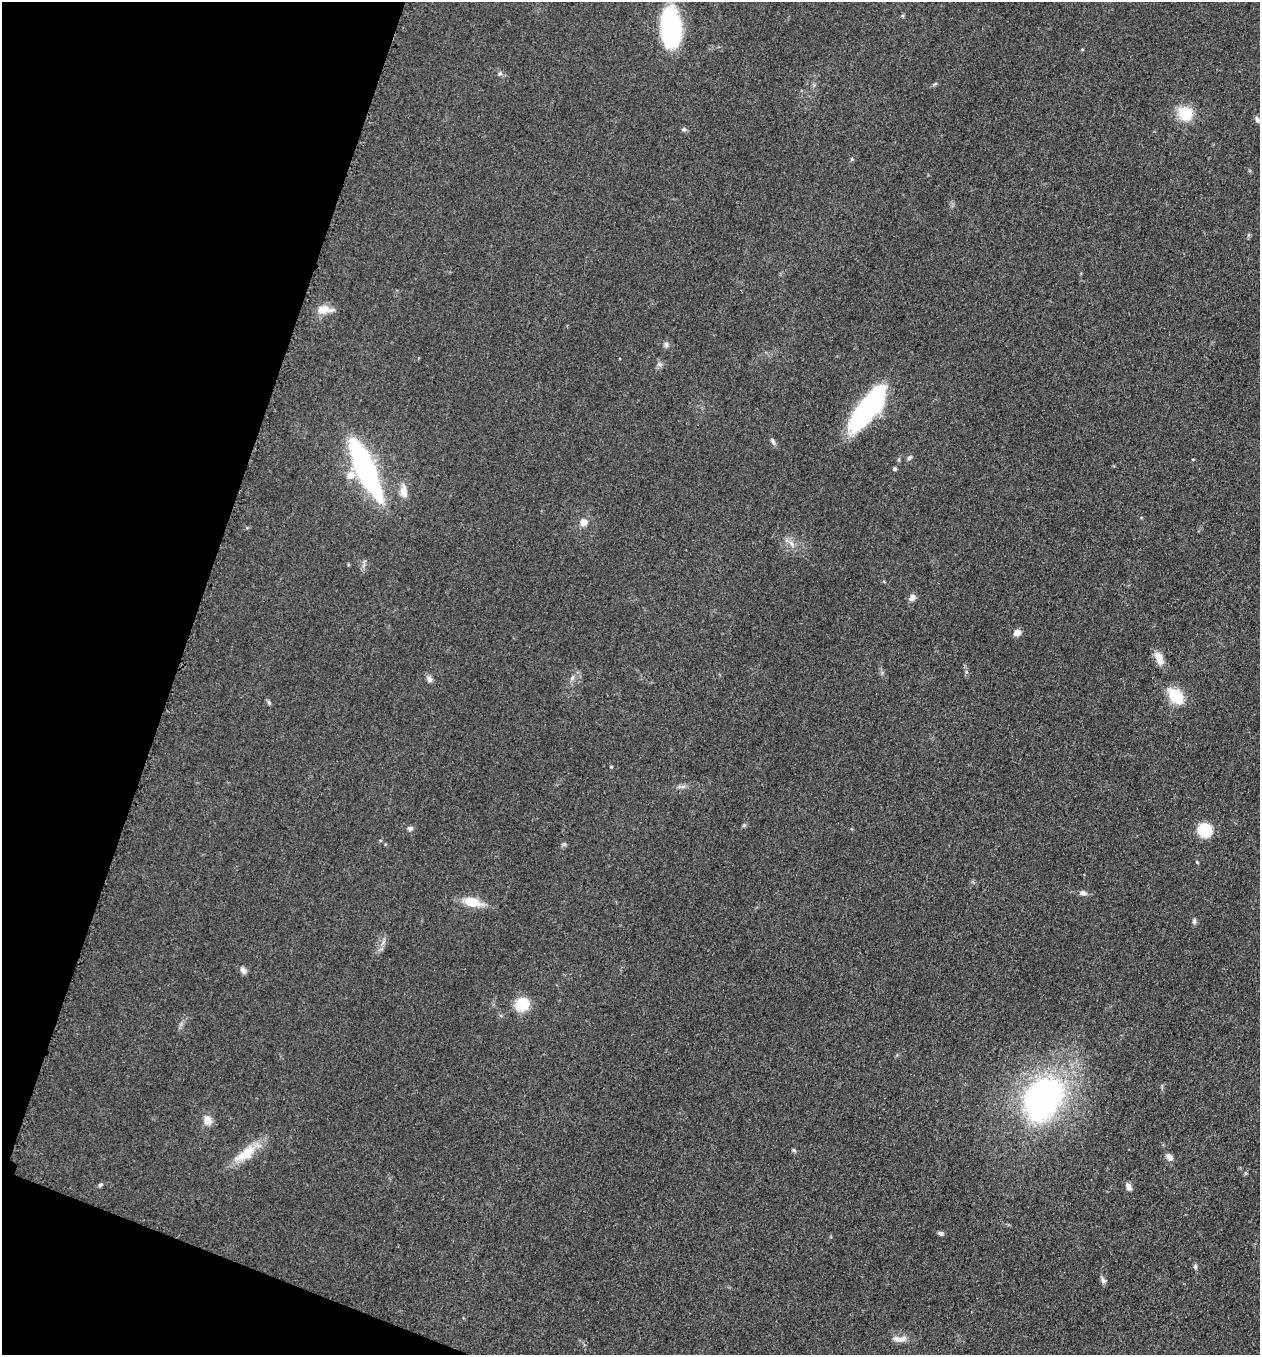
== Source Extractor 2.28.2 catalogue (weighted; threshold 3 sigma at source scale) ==
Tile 9 of 4 x 4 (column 1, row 3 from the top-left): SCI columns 197-1454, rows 1370-2722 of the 5505 x 5461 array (HDU 1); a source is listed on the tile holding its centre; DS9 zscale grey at full resolution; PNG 1262 x 1357 px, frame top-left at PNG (2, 2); no overlay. Shown black and unused: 17% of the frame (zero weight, under 3 of 5 exposures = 3% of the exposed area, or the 3 px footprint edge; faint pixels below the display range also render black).
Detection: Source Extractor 2.28.2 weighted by HDU 2 'WHT'; one run over the whole footprint, this tile lists its part. Background 0.0606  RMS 0.0062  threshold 0.0279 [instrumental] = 3 sigma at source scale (4.5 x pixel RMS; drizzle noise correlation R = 1.50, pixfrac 1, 0.05/0.05 arcsec/px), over >= 5 px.
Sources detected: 47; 1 inside a brighter listed object's ellipse — not listed separately; the other 46 listed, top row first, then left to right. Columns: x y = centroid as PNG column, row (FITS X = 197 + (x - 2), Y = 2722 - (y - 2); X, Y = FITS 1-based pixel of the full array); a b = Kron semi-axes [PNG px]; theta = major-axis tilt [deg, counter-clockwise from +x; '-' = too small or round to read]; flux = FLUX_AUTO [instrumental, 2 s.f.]
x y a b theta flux
902 15 5 4 - 0.65
671 28 34 17 -87 89
1082 49 4 3 - 0.58
935 84 6 4 19 0.78
1185 113 19 17 -40 15
1257 120 8 5 -71 1.8
684 129 6 5 - 1.1
852 159 6 4 71 0.71
324 309 18 11 10 6.9
666 344 8 6 -89 1.6
659 364 7 4 -18 1.2
867 409 49 16 52 100
773 441 10 5 -66 1.7
909 458 7 5 45 1.2
366 469 67 17 -66 110
894 469 5 4 - 1.1
404 491 18 9 -87 5.8
584 522 8 8 - 4.3
791 543 10 5 -54 2.4
912 598 9 7 53 2.8
1017 633 8 6 21 4.1
1159 658 19 8 -68 6.2
429 679 9 7 -71 2.2
1176 696 21 13 -47 18
269 703 6 4 -20 0.94
682 787 9 4 8 1.7
410 828 7 6 - 1.6
1205 830 9 8 - 35
564 844 6 5 - 1
1197 862 4 3 - 0.66
1083 893 9 6 -17 2.1
472 902 17 10 -12 13
1194 921 7 5 89 1.3
243 970 9 6 -55 2.5
522 1004 12 11 - 19
1041 1099 42 32 58 170
207 1120 12 10 -65 5.2
794 1150 5 4 - 0.87
246 1154 33 14 35 15
1169 1157 10 7 -51 3.1
100 1185 6 4 45 0.98
1128 1187 10 6 -63 2.7
940 1233 7 5 -30 1.5
1195 1267 7 5 -87 1.2
1103 1280 10 6 -66 1.8
897 1339 14 8 -15 4.1